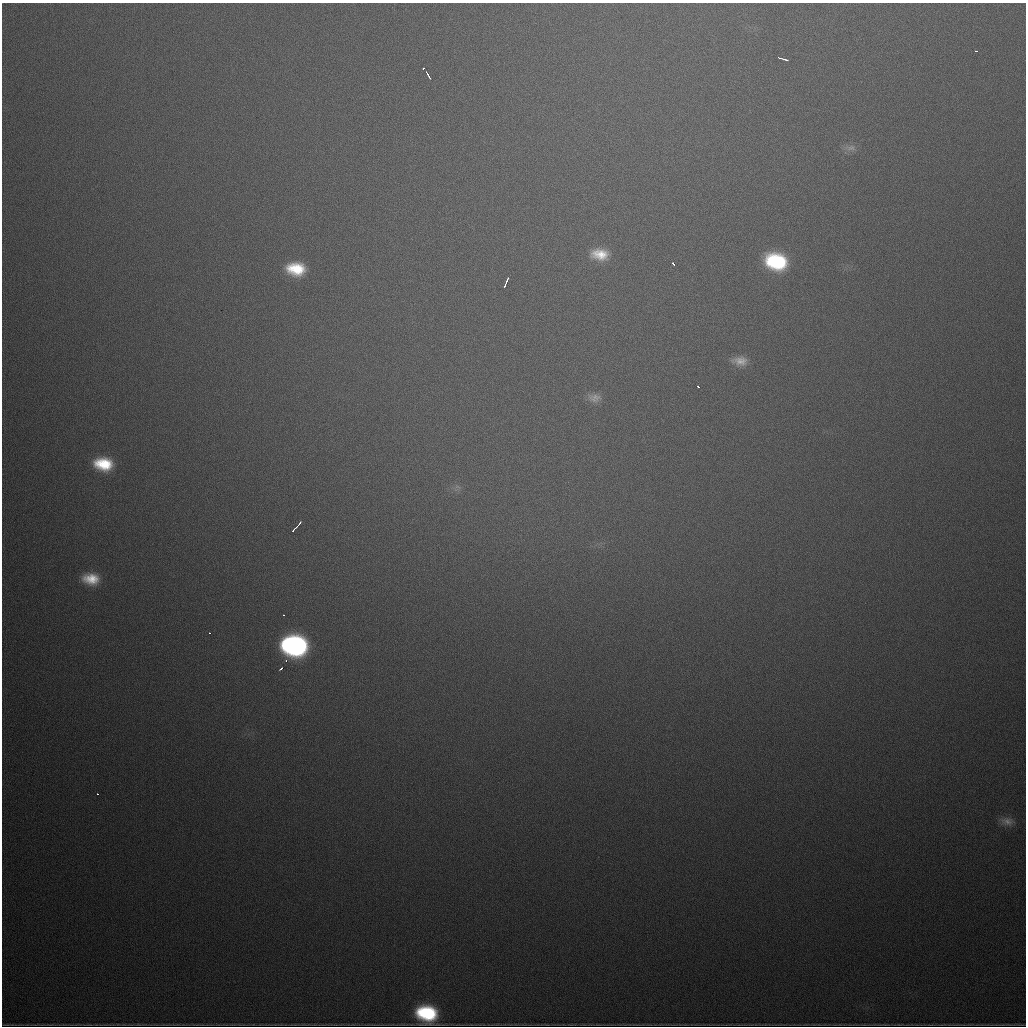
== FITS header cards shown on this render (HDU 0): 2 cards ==
NAXIS1  =                 1024
NAXIS2  =                 1024

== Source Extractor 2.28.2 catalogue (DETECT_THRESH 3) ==
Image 1024 x 1024 px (HDU 0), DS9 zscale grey, 1 PNG px = 1 image px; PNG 1028 x 1028 px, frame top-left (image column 1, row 1024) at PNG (2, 3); no overlay
Background 836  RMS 24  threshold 72.1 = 3 sigma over >= 5 px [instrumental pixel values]
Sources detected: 28; all 28 listed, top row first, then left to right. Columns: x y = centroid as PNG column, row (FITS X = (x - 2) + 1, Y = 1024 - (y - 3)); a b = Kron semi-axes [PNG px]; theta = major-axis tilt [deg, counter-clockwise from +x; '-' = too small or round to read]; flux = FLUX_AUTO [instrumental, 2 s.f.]
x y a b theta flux
976 51 3 2 - 2000
779 58 4 2 - 1900
785 59 6 2 -16 3400
423 69 3 2 - 3000
428 75 8 2 -60 5900
851 148 15 8 -2 11000
600 254 20 13 -5 39000
776 261 20 15 -16 150000
673 263 3 3 - 6200
296 269 19 13 -6 64000
506 281 7 2 66 6500
505 286 3 2 - 2300
740 361 20 12 -2 22000
698 387 3 2 - 2100
594 398 18 11 -5 15000
103 464 20 13 -8 70000
457 487 9 4 -9 4600
300 523 4 3 - 3600
295 528 9 2 46 5600
91 579 20 13 -6 42000
283 615 3 2 - 2100
210 633 2 2 - 1700
294 645 19 14 -8 510000
286 661 3 3 - 3200
281 668 4 2 - 6700
98 794 2 2 - 1300
1007 821 17 10 -12 14000
427 1013 18 14 -13 140000